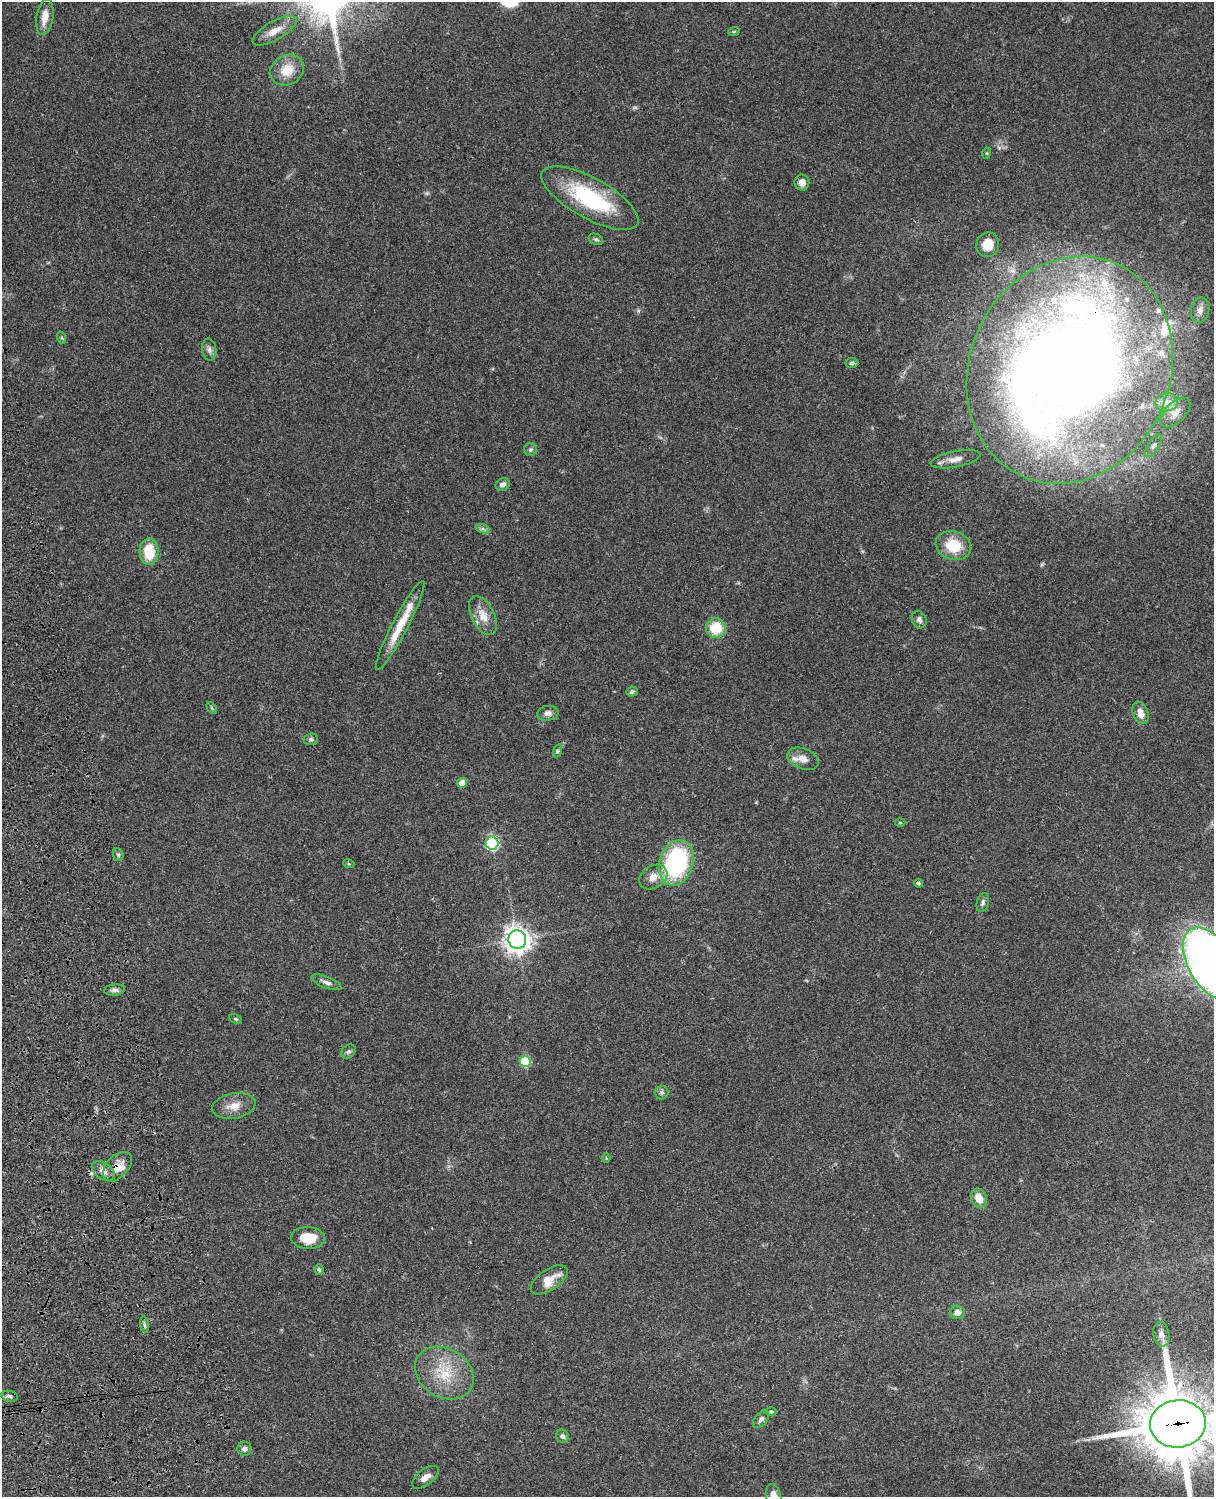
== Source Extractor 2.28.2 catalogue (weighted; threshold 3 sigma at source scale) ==
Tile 7 of 4 x 3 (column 3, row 2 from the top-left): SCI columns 2545-3756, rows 1773-3267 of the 5087 x 4926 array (HDU 1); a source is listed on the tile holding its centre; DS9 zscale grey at full resolution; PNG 1216 x 1499 px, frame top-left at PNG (2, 2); each listed source drawn as its Kron ellipse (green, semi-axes under 4 px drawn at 4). Shown black and unused: <1% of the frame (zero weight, under 3 of 4 exposures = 6% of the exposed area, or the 3 px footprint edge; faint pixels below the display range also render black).
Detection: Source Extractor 2.28.2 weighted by HDU 2 'WHT'; one run over the whole footprint, this tile lists its part. Background 0.099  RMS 0.0063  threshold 0.0285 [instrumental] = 3 sigma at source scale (4.5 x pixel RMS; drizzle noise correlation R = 1.50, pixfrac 1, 0.05/0.05 arcsec/px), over >= 5 px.
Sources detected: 86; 2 too faint to see at this stretch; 1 inside a brighter object's white glare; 1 cosmic-ray / hot-pixel residue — neither listed nor drawn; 11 inside a brighter listed object's ellipse — not listed separately; the other 71 listed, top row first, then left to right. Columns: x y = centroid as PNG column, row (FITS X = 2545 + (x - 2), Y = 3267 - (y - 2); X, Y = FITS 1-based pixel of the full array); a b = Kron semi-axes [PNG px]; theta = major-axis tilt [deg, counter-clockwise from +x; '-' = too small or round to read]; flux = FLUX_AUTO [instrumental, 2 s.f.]
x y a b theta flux
45 17 18 8 80 7.6
274 31 25 9 30 8.2
734 31 6 3 19 0.69
287 70 17 14 31 13
987 153 5 3 - 0.63
802 183 8 7 - 4.6
590 198 54 20 -29 58
596 239 7 5 -26 1.3
988 245 12 11 - 11
1200 310 13 9 80 4.4
62 338 6 4 -71 0.84
209 350 11 7 -82 2.5
852 363 6 5 - 1.6
1070 370 116 100 65 830
1167 402 11 9 9 4.8
1175 412 18 10 45 5.6
1153 446 13 5 58 2.2
530 450 6 6 - 1.4
955 459 25 8 11 6
503 484 7 6 - 2.4
483 529 7 4 -18 1.4
953 546 18 14 -18 19
149 552 13 9 -89 19
483 616 21 11 -63 8.9
919 620 9 7 -65 2.5
400 626 50 8 62 18
716 628 10 9 - 20
632 692 6 5 - 1.5
212 708 7 3 -54 0.86
548 713 11 7 8 3.6
1141 713 11 7 -69 5.2
311 739 7 6 - 1.4
557 751 6 4 71 0.93
803 759 16 10 -23 6.2
462 783 5 5 - 9.3
900 822 5 3 - 0.66
492 843 6 6 - 110
118 855 6 5 - 1.2
676 863 23 16 72 80
349 864 5 3 - 0.7
653 877 15 11 31 6.9
918 883 4 4 - 1.4
983 903 10 6 73 1.9
517 940 9 9 - 540
1211 963 40 22 -60 560
326 982 16 5 -21 3
114 990 10 5 5 2.1
235 1019 7 4 -26 0.89
349 1051 8 6 43 1.7
525 1061 5 5 - 37
662 1092 7 7 - 1.7
234 1106 22 12 10 8.1
606 1158 4 4 - 0.57
117 1167 18 11 46 7.5
103 1171 13 8 -34 4.1
979 1198 10 8 -67 7.4
308 1238 17 11 -3 12
319 1270 5 4 - 1.1
549 1280 21 10 33 11
957 1312 7 7 - 3.7
144 1325 8 4 -81 1.2
1161 1334 12 8 -81 3.5
444 1373 31 24 -32 26
9 1396 8 5 -10 1.6
771 1411 5 3 - 0.73
761 1419 10 6 49 2.2
1178 1424 28 23 5 5500
562 1436 7 6 - 1.5
244 1449 7 7 - 2.6
425 1477 15 7 38 4.4
774 1496 13 7 -75 7.7
Overlapping masked pixels (flux is a lower limit): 3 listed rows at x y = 1070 370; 117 1167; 1178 1424
Isophote crosses this tile's border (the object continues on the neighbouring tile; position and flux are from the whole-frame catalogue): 3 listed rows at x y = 1211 963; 1178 1424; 774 1496